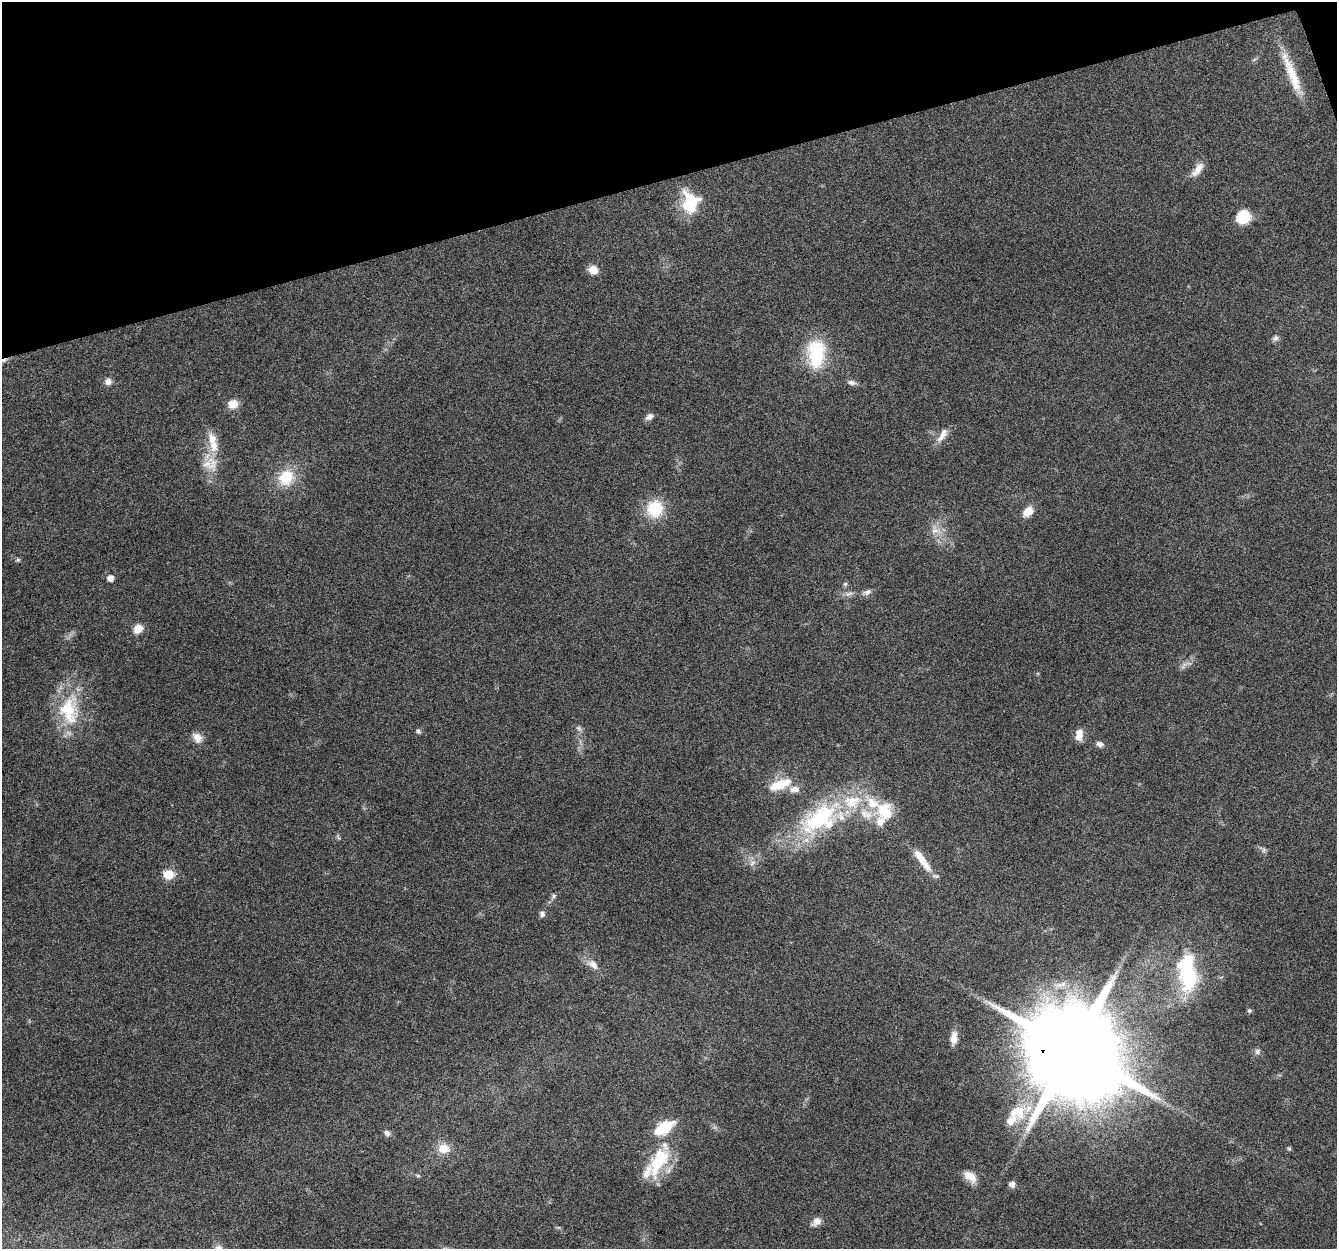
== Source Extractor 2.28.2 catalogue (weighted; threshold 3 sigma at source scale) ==
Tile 3 of 4 x 4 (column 3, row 1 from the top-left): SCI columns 2671-4005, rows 3801-5047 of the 5340 x 5160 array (HDU 1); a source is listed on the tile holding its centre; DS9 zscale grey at full resolution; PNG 1339 x 1251 px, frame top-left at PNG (2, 2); no overlay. Shown black and unused: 14% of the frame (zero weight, under 4 of 8 exposures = <1% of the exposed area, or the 3 px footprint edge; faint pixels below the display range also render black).
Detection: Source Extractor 2.28.2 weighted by HDU 2 'WHT'; one run over the whole footprint, this tile lists its part. Background 0.0853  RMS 0.0039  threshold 0.0161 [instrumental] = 3 sigma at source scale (4.09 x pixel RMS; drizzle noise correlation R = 1.36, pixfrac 0.8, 0.0396/0.0396 arcsec/px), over >= 5 px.
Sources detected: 68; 2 too faint to see at this stretch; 1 cosmic-ray / hot-pixel residue — not listed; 11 inside a brighter listed object's ellipse — not listed separately; the other 54 listed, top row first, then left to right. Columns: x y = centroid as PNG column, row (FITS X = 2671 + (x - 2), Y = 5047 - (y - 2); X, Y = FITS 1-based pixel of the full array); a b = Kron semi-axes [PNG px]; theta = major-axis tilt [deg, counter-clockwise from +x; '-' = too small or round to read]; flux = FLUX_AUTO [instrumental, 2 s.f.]
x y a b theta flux
1292 74 61 10 -69 12
1197 169 22 8 52 3.6
690 203 26 19 -85 15
1243 218 14 12 42 12
593 270 12 11 - 3.1
1275 338 9 7 42 1.2
816 354 40 24 -90 20
108 382 9 8 - 2
852 383 11 7 -11 1.4
233 404 12 10 1 4.1
649 417 11 6 31 1.7
942 435 22 8 57 3.2
213 464 24 15 79 8
286 477 21 18 53 12
655 509 18 18 - 14
1028 511 13 9 40 4.3
935 530 15 13 -34 4.5
18 560 7 5 21 0.61
110 578 8 7 - 2
845 584 6 6 - 0.65
867 592 12 7 25 1.6
849 594 13 6 16 1.7
138 629 12 10 49 3.4
69 710 46 28 89 22
579 729 9 5 -29 1
418 731 6 5 - 0.74
1079 734 13 8 85 3.7
197 738 13 10 -49 3.3
1100 744 9 7 -17 1.5
780 785 25 10 21 11
795 789 13 8 0 2.9
872 803 24 16 -37 11
820 818 62 29 35 45
921 859 36 9 -51 6.9
752 863 9 7 18 1.6
168 874 8 7 - 10
553 896 7 6 - 0.85
542 914 8 7 - 1.2
593 964 18 10 -37 3.4
1187 973 48 22 -83 32
1249 1011 6 5 - 0.6
954 1038 16 7 85 3.4
1072 1050 27 25 -13 7800
1257 1051 8 7 - 1.3
1017 1112 26 23 5 14
664 1128 23 11 32 13
387 1133 9 7 -46 1.4
444 1148 14 12 -7 5.4
1289 1149 6 5 - 0.55
658 1163 45 21 56 19
418 1176 6 4 -1 0.54
970 1176 17 10 -38 4.9
1012 1184 7 6 - 2.1
816 1221 13 8 41 2.8
Overlapping masked pixels (flux is a lower limit): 1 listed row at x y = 1072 1050